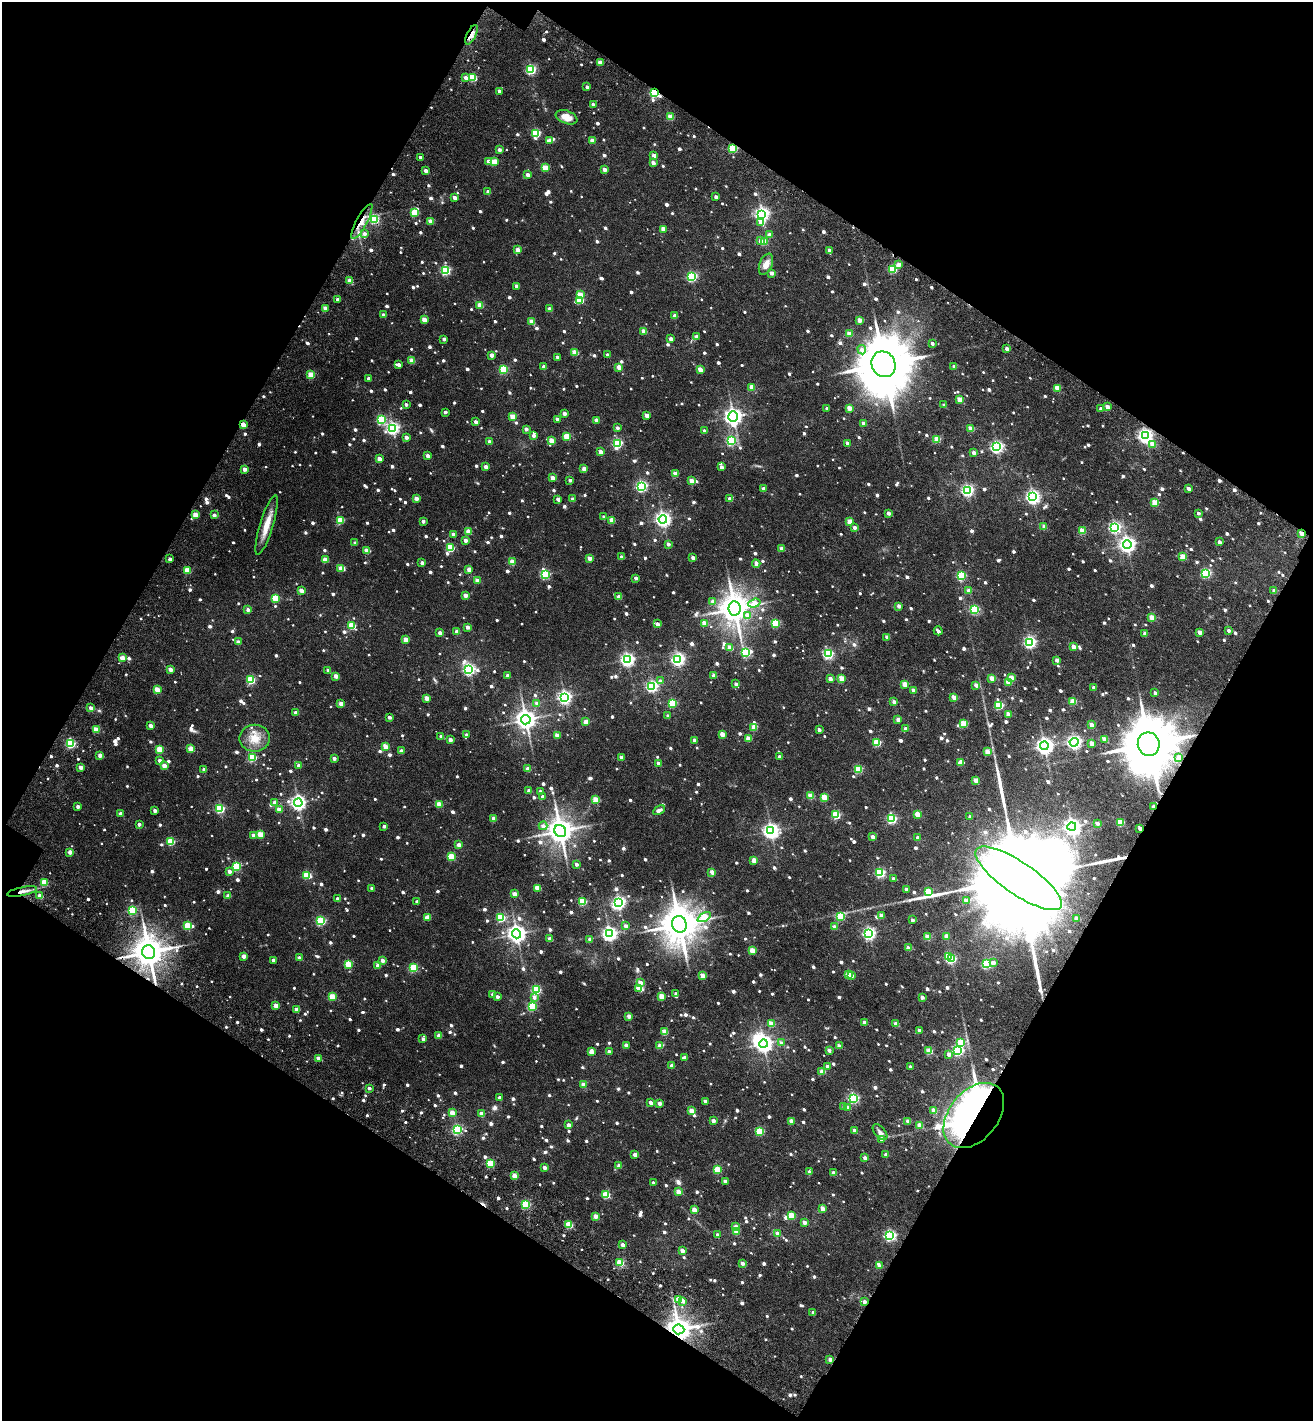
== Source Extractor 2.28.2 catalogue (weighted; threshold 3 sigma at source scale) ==
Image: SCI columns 246-2867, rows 138-2974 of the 3212 x 3186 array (HDU 1 of 3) = the unmasked area's bounding box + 8 px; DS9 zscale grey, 2 x 2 block average (1 PNG px = mean of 2 x 2 image px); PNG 1315 x 1423 px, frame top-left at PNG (2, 2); each listed source drawn as its Kron ellipse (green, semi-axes under 4 px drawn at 4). Shown black and unused: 46% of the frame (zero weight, under 3 of 4 exposures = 17% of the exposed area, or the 3 px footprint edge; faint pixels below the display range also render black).
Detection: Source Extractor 2.28.2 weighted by HDU 2 'WHT'. Background 0.0323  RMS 0.0061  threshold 0.0274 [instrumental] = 3 sigma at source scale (4.5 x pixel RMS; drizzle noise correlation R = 1.50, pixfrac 1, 0.0396/0.0396 arcsec/px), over >= 5 px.
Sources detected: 1577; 2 too faint to see at this stretch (2 x 2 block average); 5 inside a brighter object's white glare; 7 cosmic-ray / hot-pixel residue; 4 long thin detections or spike segments (spike, bleed or trail) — neither listed nor drawn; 1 coinciding with a brighter row at this scale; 10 inside a brighter listed object's ellipse — not listed separately; of the other 1548, all 500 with FLUX_AUTO >= 6.89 (the completeness limit of this list) listed and drawn (1048 fainter detections not listed), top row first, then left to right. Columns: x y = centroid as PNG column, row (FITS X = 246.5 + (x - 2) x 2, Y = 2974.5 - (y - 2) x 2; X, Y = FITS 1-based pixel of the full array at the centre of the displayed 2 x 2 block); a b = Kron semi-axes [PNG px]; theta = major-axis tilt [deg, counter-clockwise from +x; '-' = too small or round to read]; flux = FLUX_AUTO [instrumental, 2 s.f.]
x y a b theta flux
471 35 10 4 64 14
600 62 3 2 - 18
531 69 4 3 - 180
466 78 4 3 - 14
473 78 3 3 - 61
587 87 2 2 - 7.2
499 91 3 2 - 9.7
655 93 4 3 - 160
593 105 2 2 - 8.5
567 117 11 6 -21 18
670 117 3 3 - 31
536 133 4 3 - 100
550 140 3 2 - 12
592 141 3 2 - 20
733 148 3 3 - 84
499 150 3 2 - 8.5
654 155 3 2 - 16
420 157 2 2 - 8.3
489 162 3 2 - 14
494 162 3 3 - 36
653 163 3 2 - 11
545 168 3 3 - 43
604 169 3 2 - 13
425 171 2 2 - 11
528 175 3 2 - 16
488 192 3 2 - 11
454 197 3 2 - 14
716 197 2 2 - 8.6
414 213 3 3 - 64
762 214 4 4 - 470
374 219 3 3 - 99
362 221 19 5 62 18
430 221 3 2 - 22
760 223 4 4 - 12
663 229 3 2 - 20
364 234 3 3 - 7
769 235 3 2 - 13
760 241 3 3 - 7.8
764 242 3 3 - 27
518 250 3 2 - 19
829 250 3 2 - 7.5
766 264 11 6 68 13
898 265 4 3 - 17
893 269 3 3 - 83
445 270 3 3 - 170
772 273 3 2 - 11
692 277 3 3 - 180
350 281 3 2 - 24
517 286 2 2 - 10
580 295 3 3 - 31
337 299 2 2 - 6.9
580 300 3 3 - 55
480 305 3 2 - 27
325 308 3 2 - 18
550 309 3 2 - 14
383 315 2 2 - 11
675 316 2 2 - 12
424 319 3 2 - 24
859 320 3 2 - 18
532 322 3 2 - 26
644 331 3 2 - 24
849 334 3 2 - 22
697 337 3 2 - 12
444 339 2 2 - 8.6
671 339 3 2 - 15
932 343 2 2 - 6.9
1007 349 2 2 - 11
862 350 5 4 - 8.3
575 352 3 3 - 35
491 355 3 2 - 15
607 355 2 2 - 8.2
558 357 2 2 - 8.2
412 361 3 2 - 30
884 364 13 11 -59 13000
399 365 2 2 - 9.1
954 366 3 2 - 7.4
544 367 2 2 - 12
619 367 3 2 - 24
504 369 3 3 - 100
700 369 3 2 - 25
311 375 3 3 - 44
369 379 2 2 - 11
752 387 3 2 - 22
1057 388 3 3 - 39
959 399 3 2 - 27
406 405 2 2 - 6.9
944 405 2 2 - 7.5
1107 407 3 2 - 15
849 408 3 2 - 26
827 409 2 2 - 7.3
1101 409 3 2 - 6.9
445 412 2 2 - 7.7
564 413 2 2 - 12
647 415 3 2 - 18
512 416 3 3 - 31
733 417 5 5 - 740
557 419 2 2 - 10
381 420 3 3 - 120
596 420 3 2 - 16
476 422 2 2 - 11
863 423 2 2 - 14
243 425 2 2 - 23
393 428 4 4 - 320
617 428 3 2 - 6.9
526 429 2 2 - 9.9
971 429 3 2 - 28
705 431 2 2 - 8.5
534 435 3 2 - 8.5
1145 436 4 4 - 490
406 437 2 2 - 9.4
567 437 3 3 - 62
937 439 3 3 - 40
551 440 3 2 - 26
731 441 3 3 - 140
489 442 3 2 - 11
617 443 4 3 - 150
847 443 2 2 - 12
1152 444 3 3 - 27
996 447 4 4 - 320
601 452 3 2 - 18
973 453 3 2 - 9.8
428 456 3 2 - 12
379 459 3 2 - 18
486 467 3 2 - 15
721 467 3 2 - 9.4
244 469 2 2 - 17
584 469 2 2 - 18
675 474 3 2 - 26
552 478 2 2 - 18
570 480 2 2 - 7
691 481 3 2 - 19
641 486 3 3 - 260
1188 488 3 2 - 13
763 489 2 2 - 10
967 490 4 3 - 290
1033 497 4 4 - 430
416 498 3 2 - 17
558 499 3 2 - 10
573 499 2 2 - 10
730 499 3 3 - 17
1155 503 3 3 - 45
888 513 2 2 - 11
1198 513 2 2 - 7.1
195 515 3 3 - 35
214 515 2 2 - 9.7
604 517 2 2 - 7.2
663 519 4 4 - 460
340 520 3 3 - 53
612 520 3 3 - 30
423 521 2 2 - 7.2
849 521 3 2 - 29
267 525 31 6 73 29
1044 526 3 2 - 16
1114 527 4 4 - 270
854 528 2 2 - 9.9
468 531 3 2 - 26
1082 531 3 3 - 38
1301 533 3 2 - 12
453 534 2 2 - 10
465 540 2 2 - 14
1219 542 3 2 - 11
355 543 2 2 - 7
668 544 2 2 - 8.3
1127 544 4 4 - 620
450 548 3 3 - 81
782 549 3 2 - 20
366 551 3 2 - 23
621 557 2 2 - 9.5
1183 557 3 3 - 48
590 558 3 2 - 19
693 558 2 2 - 11
170 559 2 2 - 7
325 560 3 2 - 28
512 562 3 3 - 29
422 563 2 2 - 9.6
756 564 4 3 - 11
341 568 3 2 - 21
469 569 3 2 - 17
187 570 3 3 - 52
1205 573 3 3 - 160
545 574 3 3 - 150
961 576 3 3 - 120
636 578 2 2 - 7.7
477 581 3 2 - 22
302 591 3 2 - 18
969 591 3 2 - 14
1274 591 3 2 - 11
465 595 3 2 - 16
619 597 3 2 - 18
275 598 3 3 - 70
713 601 3 3 - 8.3
754 603 6 4 19 28
899 606 2 2 - 12
735 608 7 6 - 3100
248 610 2 2 - 8.9
974 610 3 3 - 130
748 616 4 3 - 14
1152 617 3 2 - 30
704 623 3 3 - 29
776 623 3 3 - 80
657 624 3 2 - 12
352 626 3 3 - 61
467 627 2 2 - 14
1229 630 2 2 - 7.4
457 631 2 2 - 13
938 631 4 2 - 7
1200 632 3 2 - 18
440 633 2 2 - 11
1145 633 2 2 - 12
887 637 3 2 - 13
406 640 3 3 - 30
238 642 2 2 - 10
1030 642 4 3 - 320
1074 647 3 2 - 20
730 648 3 3 - 26
746 652 3 3 - 150
828 654 3 3 - 190
122 658 3 2 - 27
678 659 4 4 - 360
627 660 4 4 - 400
1057 660 2 2 - 14
170 669 3 2 - 16
469 669 4 3 - 300
328 670 3 2 - 8.1
508 675 2 2 - 7.5
714 675 2 2 - 15
336 676 3 2 - 18
1011 677 3 3 - 26
842 678 3 3 - 33
992 678 3 2 - 26
830 679 2 2 - 15
251 680 3 3 - 97
660 681 3 3 - 8.8
1008 682 3 3 - 34
736 684 3 2 - 9.3
905 684 3 2 - 35
976 685 3 2 - 15
652 686 4 3 - 260
1094 687 2 2 - 8.6
157 690 3 3 - 29
914 690 3 2 - 12
1155 693 2 2 - 7.2
565 697 4 4 - 390
954 697 3 2 - 23
427 698 3 2 - 24
1073 701 3 3 - 46
894 702 2 2 - 12
537 703 3 3 - 8.4
672 703 3 3 - 82
341 704 3 2 - 18
999 705 3 3 - 100
91 708 3 2 - 13
296 713 2 2 - 13
1008 714 3 2 - 23
668 716 2 2 - 7.4
389 717 3 2 - 8.2
526 720 5 4 - 1100
898 720 2 2 - 17
586 722 3 3 - 27
964 724 3 3 - 56
1091 725 3 2 - 19
151 726 3 2 - 16
754 727 3 2 - 29
96 729 3 2 - 29
905 729 2 2 - 9.8
819 730 2 2 - 8.7
722 734 3 2 - 24
467 735 2 2 - 7.5
557 735 2 2 - 21
441 736 2 2 - 10
255 738 15 13 1 27
748 739 3 3 - 28
1105 739 3 2 - 26
450 740 2 2 - 12
695 740 2 2 - 9.6
877 742 3 3 - 66
1074 742 4 4 - 420
1092 743 3 2 - 20
70 744 4 3 - 110
1149 744 12 11 - 12000
1044 746 4 4 - 730
385 747 3 3 - 30
160 749 3 3 - 46
191 749 3 3 - 35
401 751 2 2 - 13
987 752 3 2 - 34
100 755 2 2 - 16
252 757 3 3 - 93
621 757 2 2 - 13
780 757 2 2 - 9.5
1179 757 2 2 - 22
334 758 2 2 - 8
160 760 3 2 - 9.8
960 762 4 3 - 21
658 763 3 2 - 9.2
164 765 3 2 - 18
299 765 2 2 - 10
80 767 3 2 - 16
204 769 2 2 - 8.9
528 769 3 2 - 19
858 769 3 3 - 75
976 780 3 2 - 23
529 791 2 2 - 14
540 792 2 2 - 6.9
810 796 3 2 - 32
542 797 2 2 - 8
824 797 3 3 - 43
595 800 3 3 - 40
275 802 3 2 - 9.3
298 803 4 4 - 510
439 804 3 3 - 36
78 806 2 2 - 12
1154 807 3 2 - 25
220 808 3 3 - 140
279 809 3 2 - 16
659 810 6 3 28 7.1
155 811 2 2 - 9.4
120 814 2 2 - 14
917 814 3 2 - 33
836 815 3 3 - 83
970 817 2 2 - 8.6
494 818 2 2 - 19
892 819 3 3 - 140
1120 822 3 3 - 57
1097 823 3 3 - 8.5
139 824 2 2 - 8.7
384 826 2 2 - 8.3
543 826 4 3 - 8.5
1072 827 4 4 - 590
1140 828 2 2 - 12
560 831 6 5 - 2200
771 831 4 4 - 560
260 834 3 3 - 43
253 835 2 2 - 9
873 837 4 2 - 13
918 838 2 2 - 10
171 842 3 3 - 72
459 845 3 2 - 21
70 852 3 2 - 19
451 857 3 3 - 73
754 860 3 2 - 26
576 864 2 2 - 8.4
237 866 3 3 - 110
229 871 3 3 - 11
712 872 3 2 - 17
880 873 3 3 - 160
307 875 3 3 - 87
1019 878 51 16 -34 120000
893 879 2 2 - 7.2
44 882 3 3 - 55
372 888 2 2 - 9.8
537 888 3 3 - 35
906 889 2 2 - 7.6
22 891 15 4 12 10
928 891 3 3 - 44
514 894 3 2 - 23
40 896 3 2 - 22
228 896 2 2 - 12
337 899 2 2 - 7.4
966 900 3 3 - 13
417 902 2 2 - 8.1
582 902 3 3 - 85
619 902 4 3 - 310
132 911 3 3 - 120
881 915 2 2 - 18
427 917 3 3 - 22
501 917 3 3 - 98
704 917 7 4 28 59
840 917 3 3 - 74
1077 918 2 2 - 19
912 920 2 2 - 7
321 921 3 3 - 140
679 924 8 7 - 4400
187 926 3 3 - 58
626 926 3 2 - 11
834 927 2 2 - 17
869 933 4 3 - 330
517 934 4 4 - 890
609 934 4 4 - 460
946 936 3 2 - 15
927 937 3 2 - 28
550 939 2 2 - 14
590 939 3 2 - 8.3
908 948 3 2 - 16
752 950 3 2 - 31
149 952 7 6 - 3700
244 956 3 2 - 18
948 957 3 3 - 49
300 958 2 2 - 12
951 959 3 3 - 100
273 960 2 2 - 9.5
382 960 2 2 - 14
993 963 3 3 - 9.8
348 964 3 3 - 51
986 964 3 3 - 110
378 966 2 2 - 18
413 968 3 3 - 100
848 974 3 2 - 28
703 976 3 2 - 24
851 976 3 2 - 16
640 983 3 2 - 19
639 988 3 3 - 24
536 990 3 3 - 140
493 994 2 2 - 12
676 994 2 2 - 7.2
662 996 3 3 - 39
332 997 3 3 - 57
497 997 2 2 - 7.9
534 997 3 3 - 7.1
922 997 2 2 - 10
276 1005 3 2 - 23
532 1006 3 3 - 110
296 1010 3 2 - 20
629 1016 2 2 - 14
865 1022 2 2 - 16
771 1024 3 3 - 29
896 1024 3 2 - 19
919 1030 2 2 - 9
664 1032 3 3 - 38
439 1036 3 2 - 21
423 1039 2 2 - 7.5
961 1042 3 3 - 61
781 1043 3 3 - 7.1
763 1044 4 4 - 730
626 1045 2 2 - 15
660 1045 3 2 - 18
839 1046 2 2 - 14
829 1050 2 2 - 9.1
958 1050 3 3 - 210
929 1051 3 3 - 39
591 1052 3 3 - 22
609 1052 2 2 - 9.8
949 1054 2 2 - 12
685 1057 3 2 - 11
318 1058 3 2 - 14
672 1066 2 2 - 10
827 1066 2 2 - 11
910 1067 2 2 - 6.9
822 1072 3 3 - 22
583 1084 2 2 - 14
369 1088 2 2 - 8.9
500 1098 2 2 - 7.4
853 1098 3 3 - 180
705 1101 2 2 - 9.8
651 1103 3 2 - 10
659 1103 2 2 - 13
844 1106 3 2 - 16
848 1107 3 3 - 7.5
934 1110 3 2 - 29
691 1111 3 2 - 25
452 1113 3 3 - 33
481 1114 3 2 - 24
974 1115 37 24 50 710
713 1121 2 2 - 13
791 1121 3 2 - 20
908 1121 2 2 - 17
568 1125 2 2 - 14
920 1125 3 2 - 33
457 1129 3 3 - 190
854 1130 2 2 - 14
760 1131 3 3 - 90
880 1132 9 5 -49 7.5
882 1139 3 3 - 9.4
635 1155 2 2 - 17
886 1155 2 2 - 11
865 1158 2 2 - 15
490 1163 3 3 - 73
619 1166 3 2 - 17
545 1167 2 2 - 15
717 1169 3 3 - 57
809 1172 2 2 - 12
833 1173 2 2 - 13
514 1176 3 2 - 26
725 1181 2 2 - 15
653 1183 2 2 - 7.2
678 1192 3 2 - 26
606 1195 3 3 - 65
526 1204 3 3 - 120
822 1208 2 2 - 23
694 1210 3 2 - 27
791 1215 3 3 - 51
595 1216 3 2 - 20
804 1222 2 2 - 15
569 1225 3 3 - 58
735 1227 3 3 - 12
736 1232 3 2 - 21
777 1233 3 2 - 12
717 1235 2 2 - 7.1
890 1235 3 3 - 270
622 1245 2 2 - 13
682 1251 2 2 - 18
620 1263 3 3 - 56
742 1263 2 2 - 10
879 1266 2 2 - 12
679 1299 3 3 - 47
683 1301 3 3 - 9.2
864 1302 2 2 - 10
813 1312 2 2 - 7.9
679 1329 5 5 - 2100
830 1359 3 2 - 10
Overlapping masked pixels (flux is a lower limit): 15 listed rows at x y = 471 35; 655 93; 733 148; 362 221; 893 269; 243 425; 1301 533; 1149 744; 1154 807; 1140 828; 1019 878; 149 952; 318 1058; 974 1115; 679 1329